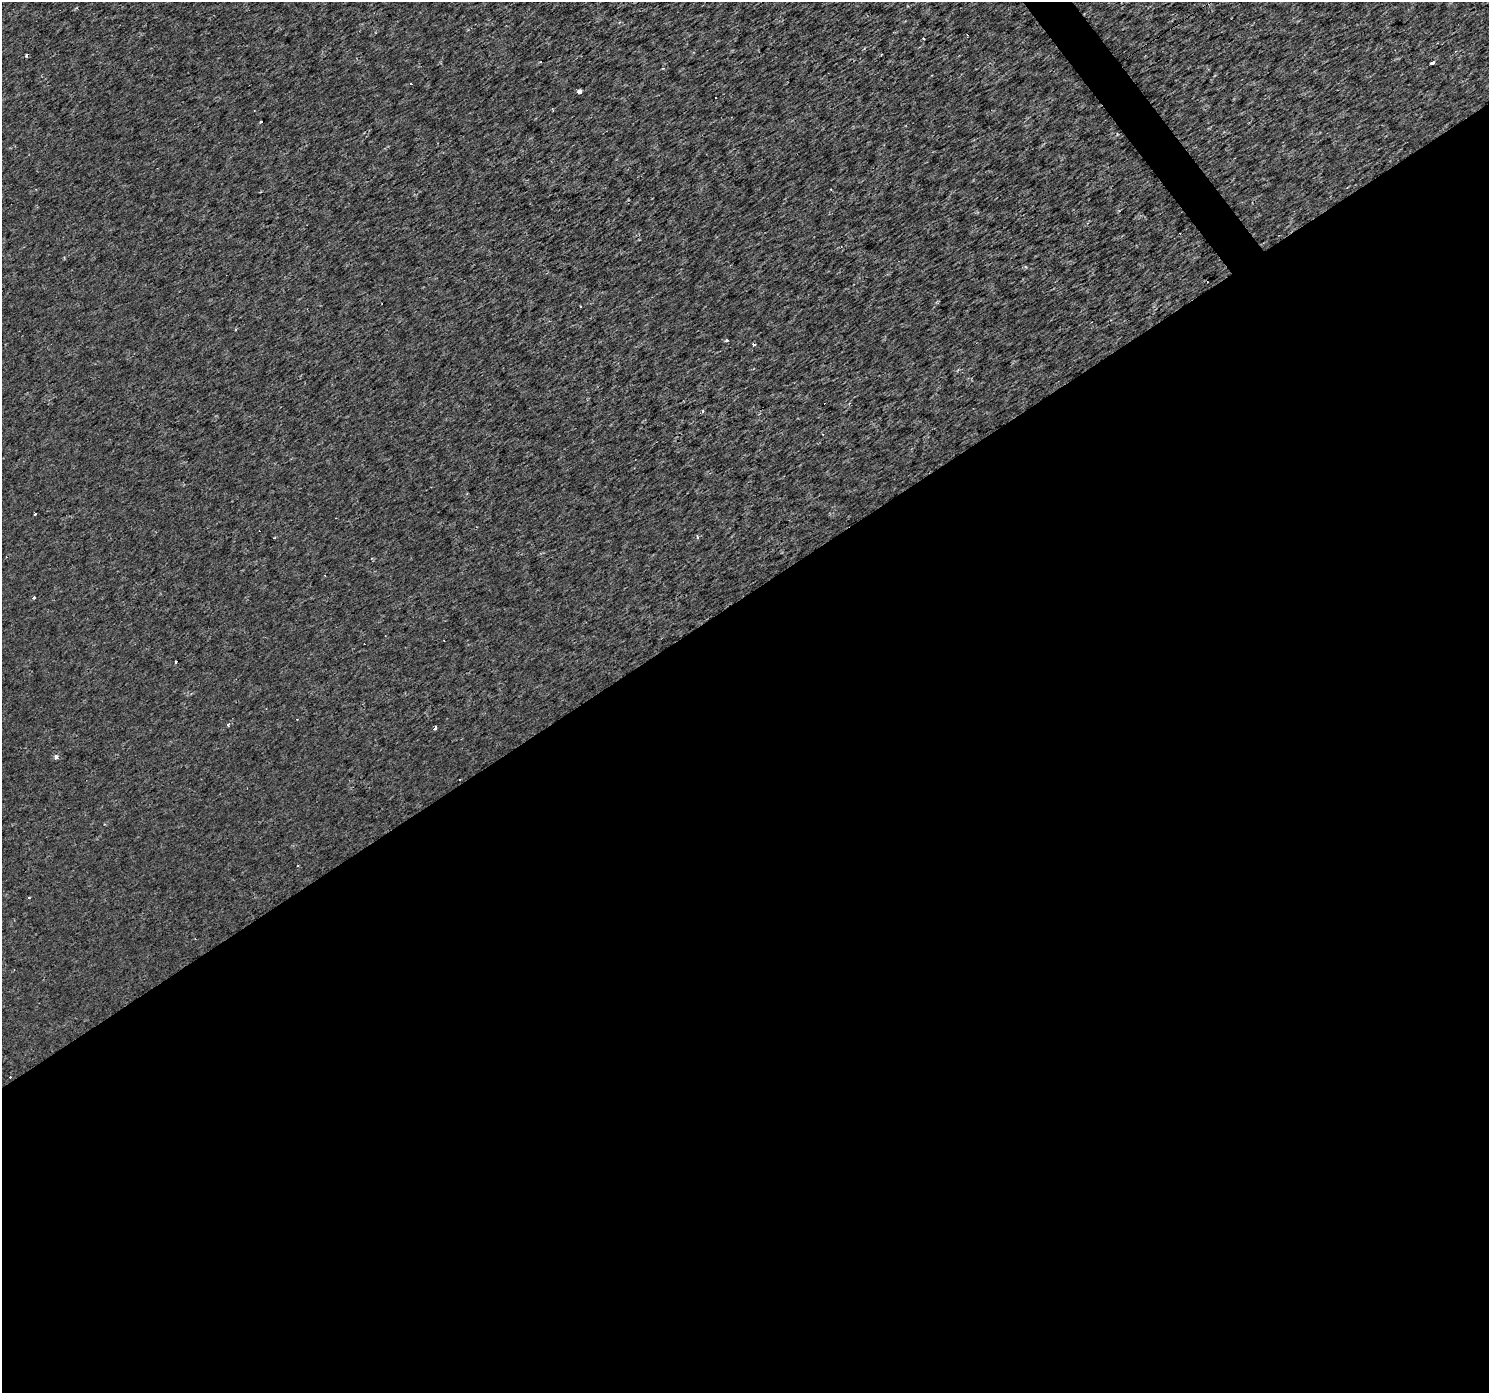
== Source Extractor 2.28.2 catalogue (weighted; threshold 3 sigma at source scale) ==
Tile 15 of 4 x 4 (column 3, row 4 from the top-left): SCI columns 2973-4459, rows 188-1578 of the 5945 x 5875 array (HDU 1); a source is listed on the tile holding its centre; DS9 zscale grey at full resolution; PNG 1491 x 1395 px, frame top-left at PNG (2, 2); no overlay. Shown black and unused: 58% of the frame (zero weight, under 2 of 3 exposures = <1% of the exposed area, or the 3 px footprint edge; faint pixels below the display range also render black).
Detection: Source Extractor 2.28.2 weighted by HDU 2 'WHT'; one run over the whole footprint, this tile lists its part. Background 0.00236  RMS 0.003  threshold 0.0134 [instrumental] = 3 sigma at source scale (4.5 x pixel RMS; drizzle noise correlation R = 1.50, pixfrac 1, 0.0396/0.0396 arcsec/px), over >= 5 px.
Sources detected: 31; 15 cosmic-ray / hot-pixel residue — not listed; the other 16 listed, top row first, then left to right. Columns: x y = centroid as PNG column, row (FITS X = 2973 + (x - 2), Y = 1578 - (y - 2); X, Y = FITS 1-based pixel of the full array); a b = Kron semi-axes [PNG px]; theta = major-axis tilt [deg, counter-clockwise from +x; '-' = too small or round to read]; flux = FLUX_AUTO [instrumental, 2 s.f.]
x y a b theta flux
924 39 3 3 - 0.38
26 55 4 3 - 0.61
1432 63 4 3 - 4.3
579 91 3 3 - 47
261 122 3 3 - 2.1
236 329 4 3 - 0.29
726 341 4 3 - 0.31
755 345 5 3 - 0.42
35 514 4 3 - 1.4
697 537 6 3 -82 0.39
34 597 3 3 - 0.5
176 662 3 2 - 0.43
228 724 3 3 - 2.1
434 728 3 3 - 1.8
56 757 4 4 - 1.1
460 780 3 3 - 0.37